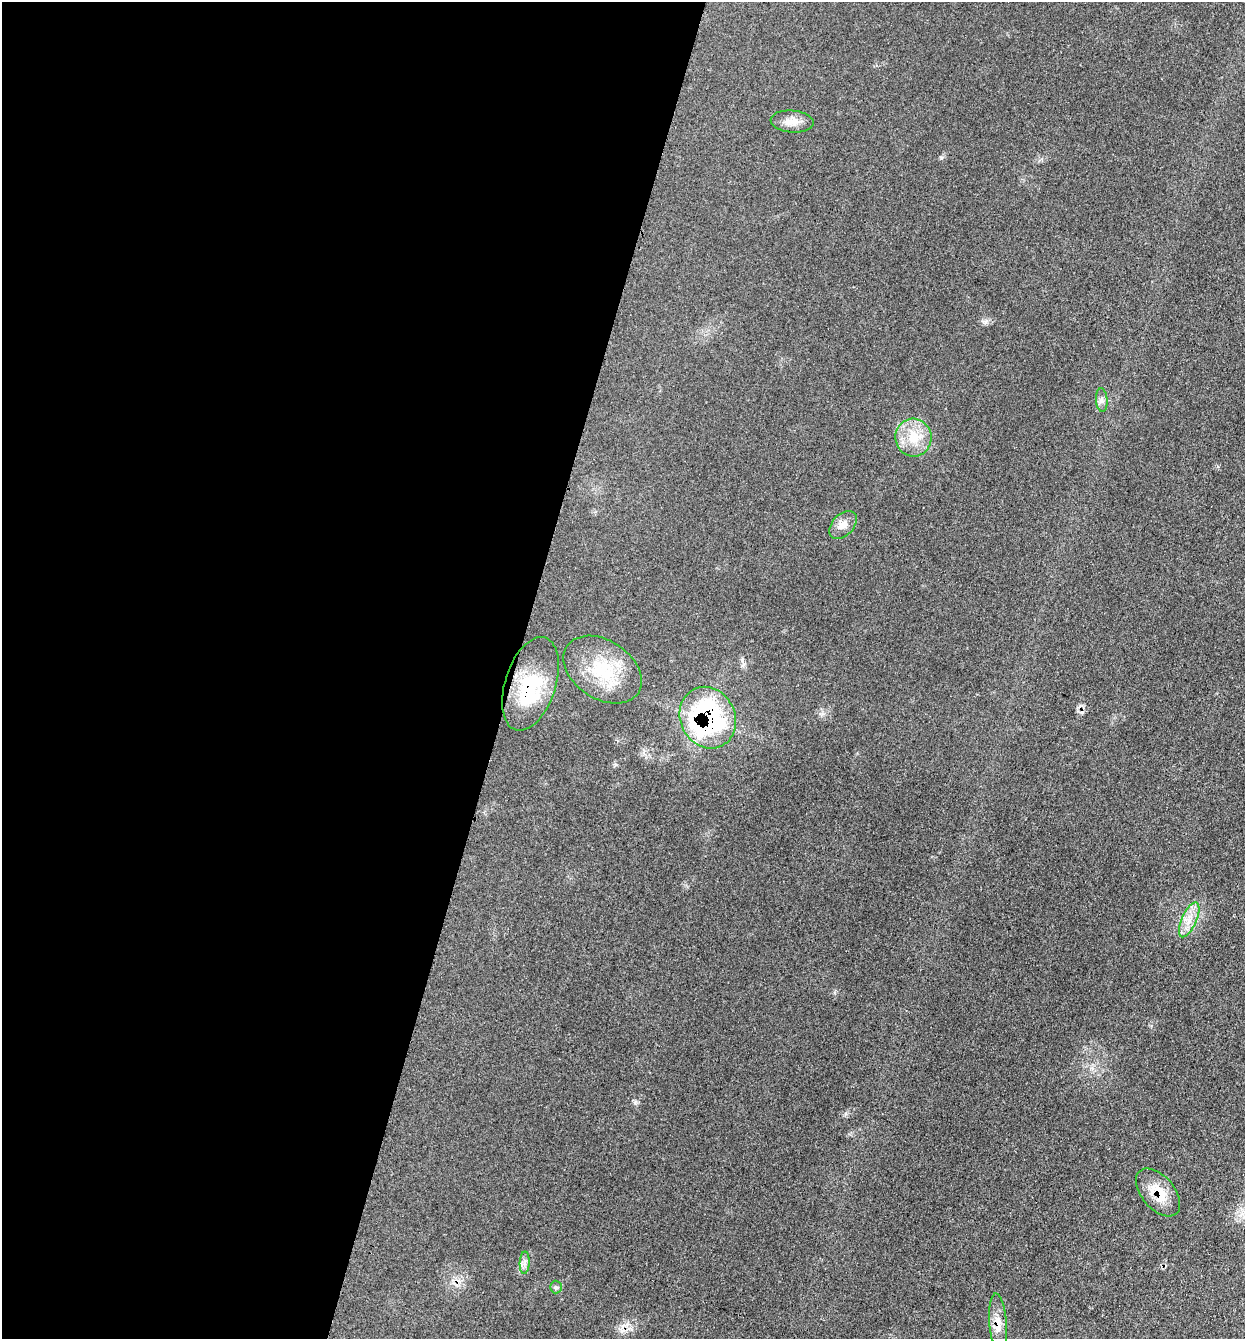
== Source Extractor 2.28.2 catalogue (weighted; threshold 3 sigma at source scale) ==
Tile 5 of 4 x 4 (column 1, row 2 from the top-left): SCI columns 267-1509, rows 2680-4016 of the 5375 x 5358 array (HDU 1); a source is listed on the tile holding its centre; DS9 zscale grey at full resolution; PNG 1247 x 1341 px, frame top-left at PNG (2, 2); each listed source drawn as its Kron ellipse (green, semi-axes under 4 px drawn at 4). Shown black and unused: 41% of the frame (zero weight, under 3 of 4 exposures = <1% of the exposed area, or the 3 px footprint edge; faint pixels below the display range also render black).
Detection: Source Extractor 2.28.2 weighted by HDU 2 'WHT'; one run over the whole footprint, this tile lists its part. Background 0.0857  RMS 0.0065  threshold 0.029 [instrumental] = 3 sigma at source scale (4.5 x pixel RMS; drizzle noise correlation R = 1.50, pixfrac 1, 0.05/0.05 arcsec/px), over >= 5 px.
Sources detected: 15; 2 cosmic-ray / hot-pixel residue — neither listed nor drawn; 1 inside a brighter listed object's ellipse — not listed separately; the other 12 listed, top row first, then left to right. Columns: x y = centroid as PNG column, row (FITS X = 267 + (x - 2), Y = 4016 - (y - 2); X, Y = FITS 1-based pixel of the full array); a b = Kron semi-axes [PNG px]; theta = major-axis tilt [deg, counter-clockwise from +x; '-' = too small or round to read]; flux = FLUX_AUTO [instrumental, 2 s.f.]
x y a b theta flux
792 121 21 11 -5 7.1
1102 400 12 5 -85 2.5
913 438 19 18 - 16
843 525 17 10 46 5.7
603 670 43 29 -34 38
530 684 48 25 72 44
708 718 31 27 -62 120
1189 920 19 7 66 7.6
1158 1192 28 16 -50 16
525 1263 11 5 88 2.5
556 1287 6 6 - 1.3
998 1323 29 8 -86 8.5
Overlapping masked pixels (flux is a lower limit): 4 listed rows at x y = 530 684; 708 718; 1158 1192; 998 1323
Unlisted compact peaks at least as high as the median listed source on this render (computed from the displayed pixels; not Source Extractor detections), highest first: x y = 941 158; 635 1103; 742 660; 986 322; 846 1114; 834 993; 615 765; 822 714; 1218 466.